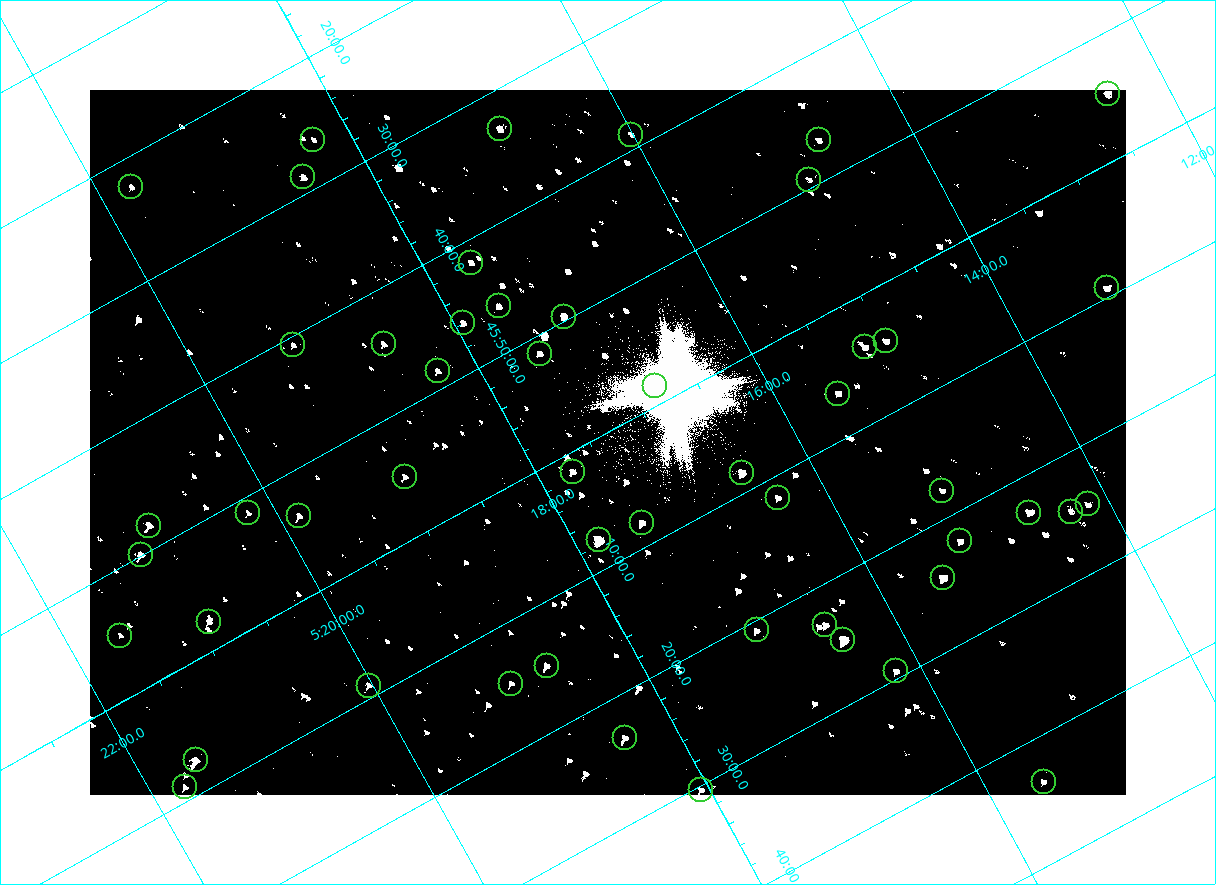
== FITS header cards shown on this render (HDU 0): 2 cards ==
NAXIS1  =                 2072
NAXIS2  =                 1410

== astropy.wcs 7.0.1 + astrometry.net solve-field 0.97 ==
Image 2072 x 1410 px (HDU 0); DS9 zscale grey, zoomed out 1/2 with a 90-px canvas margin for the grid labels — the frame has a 2x2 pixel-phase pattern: the four 2x2 pixel phases sit at different levels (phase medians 80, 80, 80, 144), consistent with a one-shot-colour (mosaic) sensor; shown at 1/2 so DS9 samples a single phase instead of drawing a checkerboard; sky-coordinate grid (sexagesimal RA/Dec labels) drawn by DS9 from the SOLVED WCS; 51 Tycho-2 reference stars matched to detected sources circled (green)
Header WCS: none
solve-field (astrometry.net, Tycho-2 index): SOLVED blind (the file carries no WCS)
Solved WCS: RA---TAN-SIP/DEC--TAN-SIP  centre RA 05:17:22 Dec +46:01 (79.34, +46.01 deg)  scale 2.54 arcsec/px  FOV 87.7' x 59.7'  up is -151 deg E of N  parity flipped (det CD > 0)
(file carries no celestial WCS; the grid is the blind solution)
Tycho-2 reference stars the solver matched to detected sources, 51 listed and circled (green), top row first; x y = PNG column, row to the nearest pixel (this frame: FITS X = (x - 90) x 2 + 1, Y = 1410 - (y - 90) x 2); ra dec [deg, ICRS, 3 dp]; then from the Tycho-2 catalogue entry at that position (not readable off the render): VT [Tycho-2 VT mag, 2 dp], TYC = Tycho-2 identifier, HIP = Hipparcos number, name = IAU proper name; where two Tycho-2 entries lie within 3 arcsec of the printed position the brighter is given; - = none
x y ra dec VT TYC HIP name
1108 94 78.114 +45.913 9.89 3345-1356-1 - -
500 129 79.231 +45.552 9.98 3358-927-1 - -
631 134 79.004 +45.647 11.41 3358-2181-1 - -
313 140 79.570 +45.438 11.18 3358-2771-1 - -
818 140 78.675 +45.779 11.07 3345-1858-1 - -
303 177 79.625 +45.478 9.93 3358-231-1 - -
808 180 78.730 +45.821 11.17 3345-560-1 - -
131 187 79.937 +45.373 10.74 3358-949-1 - -
470 262 79.411 +45.697 10.62 3358-1083-1 - -
1106 288 78.300 +46.154 9.71 3345-874-1 - -
498 306 79.404 +45.771 10.28 3358-1309-1 - -
564 316 79.298 +45.827 8.77 3358-3023-1 - -
463 323 79.483 +45.767 10.14 3358-481-1 - -
886 341 78.747 +46.074 10.28 3345-730-1 - -
384 344 79.645 +45.739 10.39 3358-323-1 - -
293 345 79.806 +45.679 11.23 3358-1039-1 - -
864 347 78.791 +46.067 9.53 3358-1478-1 - -
540 354 79.377 +45.856 9.99 3358-2785-1 - -
438 371 79.575 +45.809 10.46 3358-3067-1 - -
655 386 79.203 +45.975 10.21 3358-3142-1 - -
838 394 78.883 +46.107 10.16 3358-1042-1 - -
572 472 79.434 +46.025 9.87 3358-2812-1 - -
742 473 79.133 +46.141 8.10 3358-3148-1 - -
404 476 79.737 +45.917 10.42 3358-2222-1 - -
942 490 78.790 +46.297 10.91 3358-2798-1 - -
778 498 79.092 +46.196 10.35 3358-1074-1 - -
1088 504 78.541 +46.411 10.86 3345-1321-1 - -
1029 512 78.654 +46.383 8.84 3345-1869-1 - -
1071 512 78.578 +46.409 10.96 3345-1097-1 - -
248 513 80.050 +45.855 11.27 3358-2824-1 - -
299 516 79.963 +45.894 10.08 3358-2584-1 - -
642 522 79.360 +46.135 9.37 3358-2973-1 - -
148 526 80.238 +45.802 9.43 3358-655-1 - -
599 540 79.453 +46.128 7.41 3358-2414-1 - -
960 541 78.806 +46.372 10.28 3358-1208-1 - -
141 554 80.281 +45.832 9.52 3358-2963-1 - -
942 578 78.874 +46.406 8.07 3358-1254-1 - -
208 622 80.228 +45.962 10.38 3358-2502-1 - -
825 625 79.131 +46.386 9.87 3358-62-1 - -
756 630 79.260 +46.346 10.40 3358-902-1 - -
120 636 80.398 +45.917 10.91 3358-2348-1 - -
843 640 79.113 +46.416 6.95 3358-1284-1 - -
546 666 79.670 +46.248 10.61 3358-2504-1 - -
896 671 79.049 +46.490 10.10 3358-1590-1 - -
511 684 79.751 +46.245 10.97 3358-2202-1 - -
368 686 80.007 +46.150 10.36 3358-1438-1 - -
624 738 79.602 +46.390 9.90 3358-202-1 - -
196 760 80.388 +46.123 8.89 3358-1920-1 - -
1044 782 78.889 +46.726 10.59 3358-58-1 - -
184 787 80.435 +46.149 10.14 3358-1944-1 - -
700 790 79.516 +46.506 10.34 3358-900-1 - -